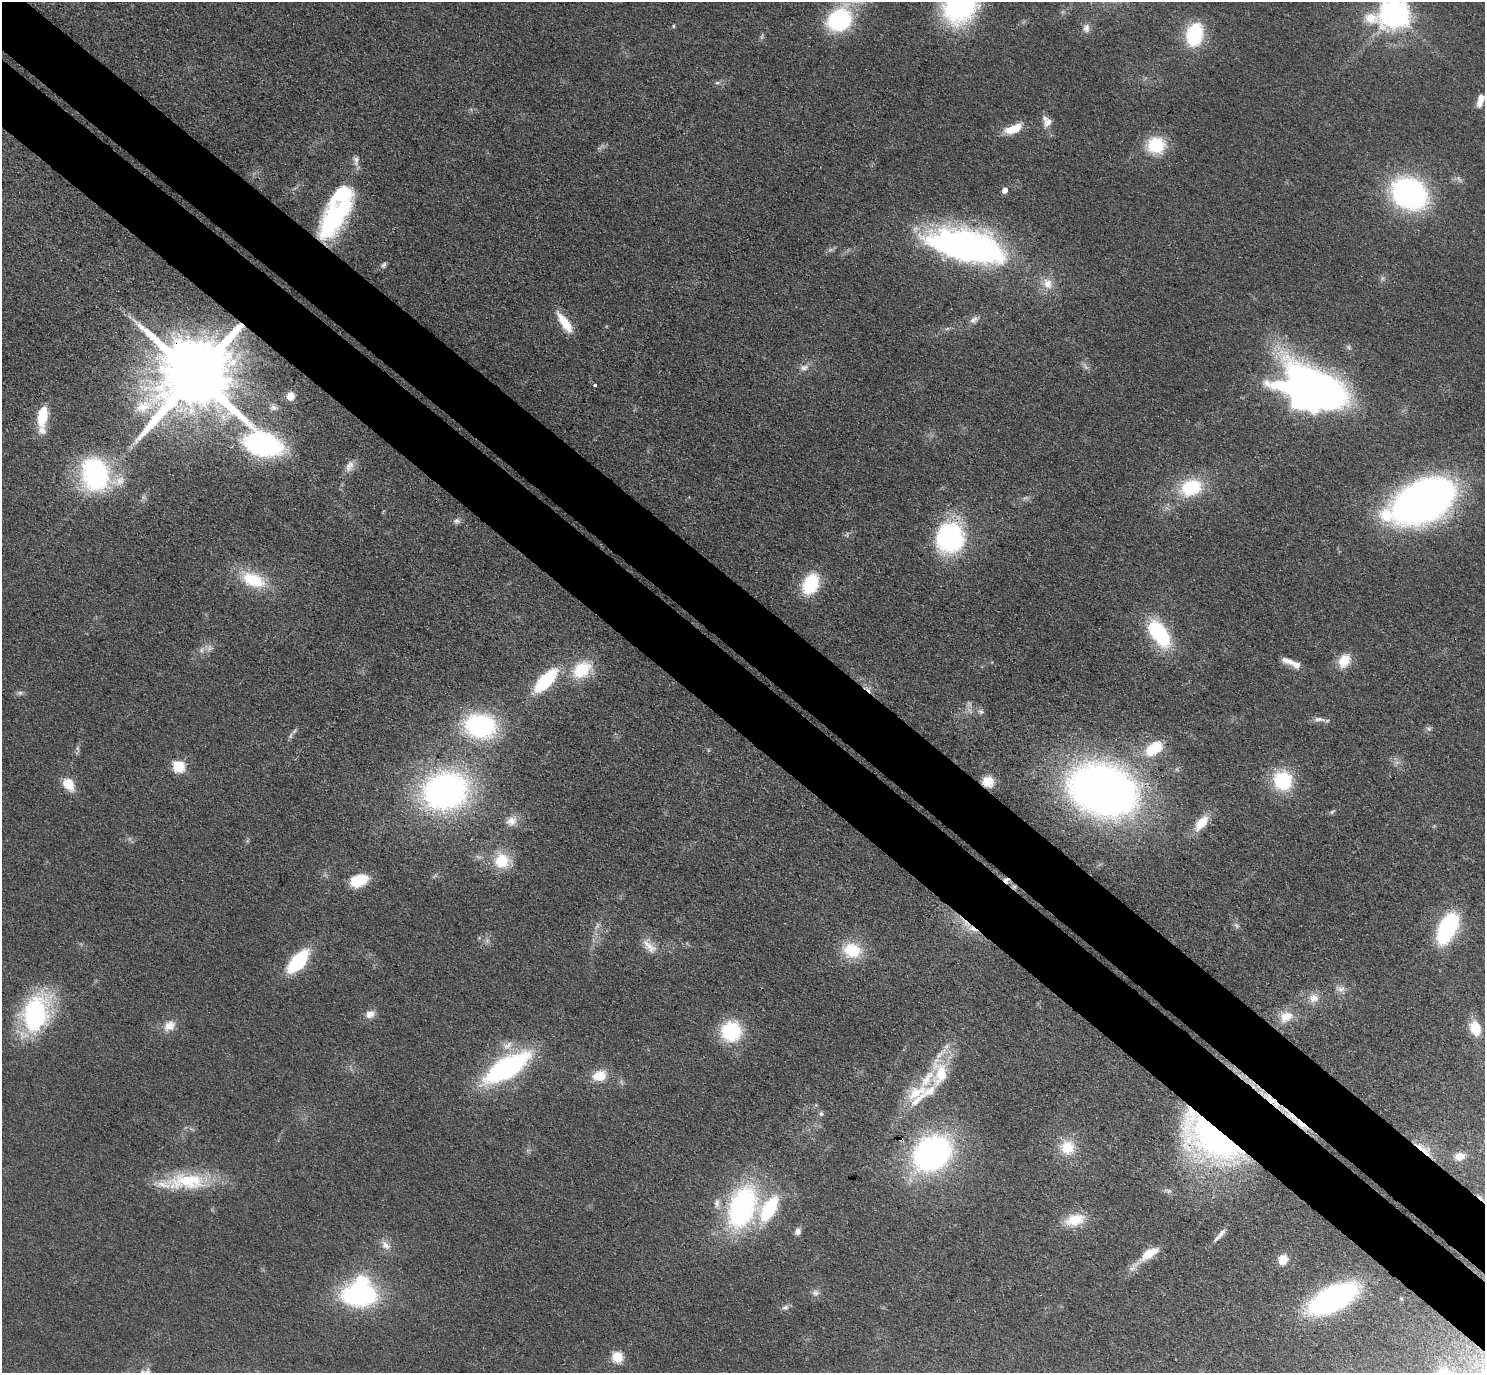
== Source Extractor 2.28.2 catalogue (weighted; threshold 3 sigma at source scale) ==
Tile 6 of 4 x 4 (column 2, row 2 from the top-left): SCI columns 1526-3008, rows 2941-4311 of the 6016 x 6023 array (HDU 1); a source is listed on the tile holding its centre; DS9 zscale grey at full resolution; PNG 1487 x 1375 px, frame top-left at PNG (2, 2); no overlay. Shown black and unused: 10% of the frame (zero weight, under 3 of 4 exposures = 5% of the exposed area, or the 3 px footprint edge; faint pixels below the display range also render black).
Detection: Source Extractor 2.28.2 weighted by HDU 2 'WHT'; one run over the whole footprint, this tile lists its part. Background 0.0466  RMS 0.0061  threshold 0.0272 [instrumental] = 3 sigma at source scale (4.5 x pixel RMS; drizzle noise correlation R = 1.50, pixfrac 1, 0.05/0.05 arcsec/px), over >= 5 px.
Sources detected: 129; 5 too faint to see at this stretch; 1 inside a brighter object's white glare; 3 cosmic-ray / hot-pixel residue — not listed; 10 inside a brighter listed object's ellipse — not listed separately; the other 110 listed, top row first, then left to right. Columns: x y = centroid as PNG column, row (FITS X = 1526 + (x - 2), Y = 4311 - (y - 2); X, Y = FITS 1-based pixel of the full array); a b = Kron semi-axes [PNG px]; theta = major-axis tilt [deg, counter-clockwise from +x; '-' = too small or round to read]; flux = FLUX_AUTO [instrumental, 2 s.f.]
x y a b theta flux
960 2 41 32 74 140
1394 14 11 9 3 940
839 20 22 19 32 69
673 26 4 4 - 0.8
1086 28 12 9 84 3.6
1194 34 20 13 77 53
717 83 8 4 -7 1.3
1480 100 16 7 74 6.9
1047 121 16 12 -71 5.6
1014 129 19 9 22 15
1156 145 20 18 13 27
356 161 15 8 -83 3.5
1004 190 5 5 - 4.7
1409 193 27 21 -32 180
334 219 51 21 54 76
968 247 65 24 -12 330
384 265 8 6 68 1.6
1382 278 7 4 -72 1.2
1047 284 17 13 -58 9.2
974 320 12 8 36 3.1
134 321 12 3 -36 2.3
564 322 25 9 -54 15
947 329 6 4 20 1.1
1086 367 7 5 -46 1.7
804 368 13 9 14 4
194 376 22 17 43 11000
595 385 3 3 - 1.7
1315 390 59 34 -21 410
290 396 7 7 - 7.7
274 408 10 7 -6 2.4
42 417 24 9 84 25
263 445 26 16 -30 170
350 466 17 10 64 5.1
95 475 33 27 -53 110
1191 487 23 16 21 39
1424 500 53 31 26 370
457 521 10 7 -2 2.2
949 537 28 25 76 100
253 580 29 16 -19 29
811 584 22 15 66 31
1159 633 33 17 -56 52
201 650 9 6 51 2.4
1344 661 17 13 57 12
1290 662 22 8 -19 6.6
582 670 25 18 39 25
546 680 28 11 47 46
20 693 6 6 - 1.6
981 711 10 7 -19 2.1
1319 719 18 5 -4 3.3
480 726 30 23 -8 90
1429 729 8 7 - 1.7
291 736 10 5 69 1.7
1154 748 19 11 39 25
178 766 6 6 - 61
1283 780 21 21 - 36
988 781 11 10 - 11
68 784 13 9 -50 14
1103 790 55 39 -21 490
445 791 31 25 15 280
1332 812 8 5 32 1.3
511 821 15 11 12 6.5
1201 823 20 11 49 14
502 861 20 18 -5 20
359 880 19 12 21 19
1006 880 8 7 - 2.5
1014 887 6 5 - 1.2
966 924 18 7 -50 7.7
1236 925 9 4 -54 1.6
597 926 10 5 63 2.1
1447 928 26 13 64 84
479 938 5 5 - 0.79
649 947 25 11 -44 8.1
852 950 24 19 -12 23
298 962 19 9 49 64
1341 989 11 7 13 3.3
1314 998 14 12 1 6.5
35 1014 29 19 76 120
370 1014 12 9 26 5
1286 1016 18 13 22 10
169 1026 17 13 33 7.7
1475 1028 16 11 -68 15
731 1031 16 15 - 55
506 1068 46 18 32 120
939 1073 42 22 87 30
599 1076 17 12 17 13
916 1093 35 18 34 22
821 1114 6 6 - 1.5
1291 1115 40 9 -44 14
1210 1139 77 37 -38 170
1067 1147 20 19 - 17
1423 1149 27 7 -38 8.5
932 1153 28 22 38 220
1459 1156 12 9 11 5.5
187 1181 56 21 1 42
1168 1191 12 5 -18 2
717 1203 12 7 83 3.5
742 1207 39 24 70 140
769 1209 28 13 60 47
1075 1220 26 14 15 17
798 1231 8 7 - 3
1220 1235 24 5 48 3.7
386 1245 16 9 -44 5.5
1149 1254 28 11 34 14
1283 1260 10 9 - 9.4
815 1293 11 7 -4 2.4
359 1296 32 20 0 100
1332 1299 37 17 29 180
785 1307 9 6 2 2.1
617 1357 6 6 - 45
142 1372 7 6 - 1.8
Overlapping masked pixels (flux is a lower limit): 10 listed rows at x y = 334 219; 194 376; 949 537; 988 781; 1006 880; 1014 887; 966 924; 1291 1115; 1210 1139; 1423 1149
Isophote crosses this tile's border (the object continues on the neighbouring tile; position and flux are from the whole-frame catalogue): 4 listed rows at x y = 960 2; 1394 14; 1480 100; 142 1372